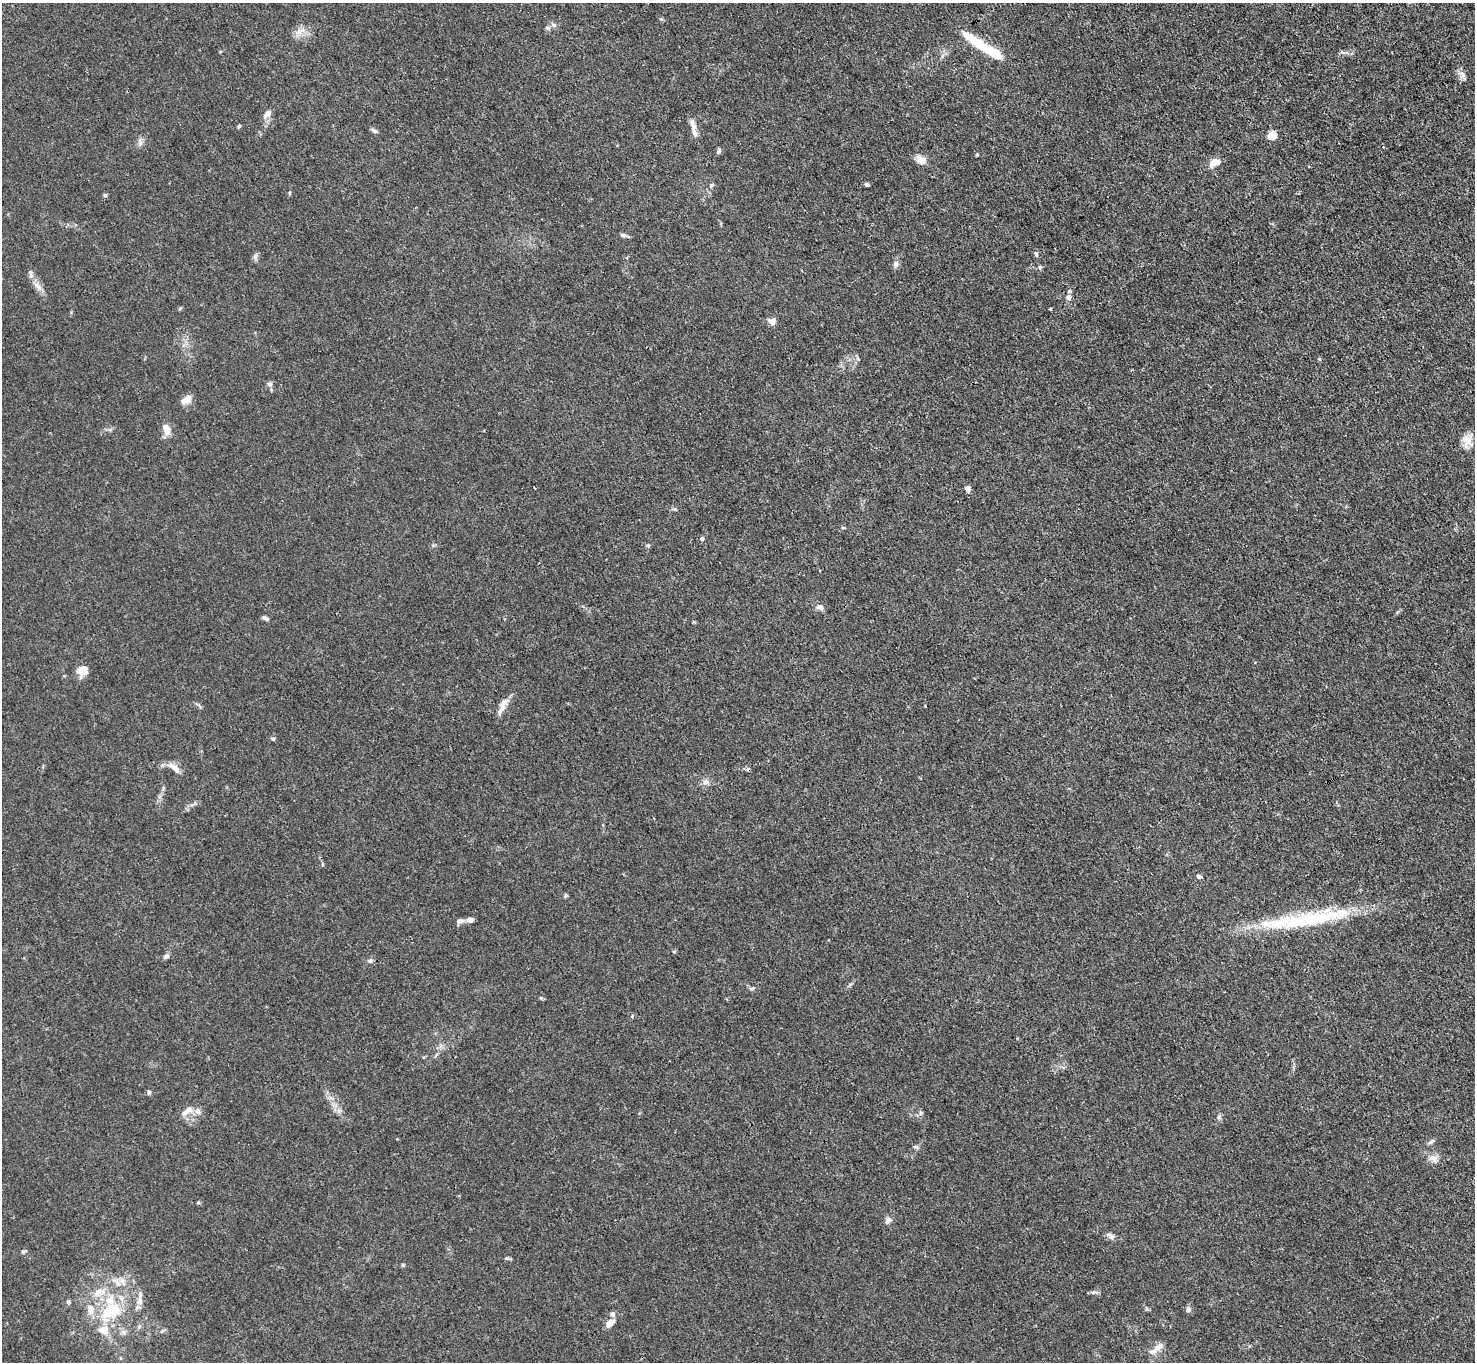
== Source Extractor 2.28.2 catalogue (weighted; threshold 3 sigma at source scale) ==
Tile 10 of 4 x 4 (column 2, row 3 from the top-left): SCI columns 1475-2947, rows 1515-2874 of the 5894 x 5887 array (HDU 1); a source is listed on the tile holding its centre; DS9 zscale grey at full resolution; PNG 1477 x 1364 px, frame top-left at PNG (2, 3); no overlay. Shown black and unused: <1% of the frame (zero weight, under 3 of 4 exposures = <1% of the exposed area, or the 3 px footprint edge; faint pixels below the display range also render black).
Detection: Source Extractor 2.28.2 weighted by HDU 2 'WHT'; one run over the whole footprint, this tile lists its part. Background 0.0269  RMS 0.0028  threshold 0.0124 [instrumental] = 3 sigma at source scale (4.5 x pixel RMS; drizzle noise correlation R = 1.50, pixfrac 1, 0.05/0.05 arcsec/px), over >= 5 px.
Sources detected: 97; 1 cosmic-ray / hot-pixel residue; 1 long thin detection or spike segment (spike, bleed or trail) — not listed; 11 inside a brighter listed object's ellipse — not listed separately; the other 84 listed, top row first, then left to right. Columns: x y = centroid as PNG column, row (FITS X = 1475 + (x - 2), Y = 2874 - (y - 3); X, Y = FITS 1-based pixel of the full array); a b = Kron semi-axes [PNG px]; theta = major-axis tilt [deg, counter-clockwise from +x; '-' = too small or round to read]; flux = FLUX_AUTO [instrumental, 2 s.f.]
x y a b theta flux
553 25 9 6 -39 0.81
299 32 11 8 51 2
985 47 50 9 -32 12
220 52 5 3 - 0.25
1342 52 7 4 -44 0.53
942 56 7 4 71 0.59
1463 76 14 7 -67 1.4
267 114 13 7 51 1.6
239 126 5 4 - 0.46
693 127 13 8 -74 1.9
375 131 10 5 -23 0.69
1272 135 11 9 35 2.5
140 142 13 4 -76 0.92
719 151 8 4 75 0.69
977 155 4 3 - 0.33
921 160 14 10 -41 2.2
1215 163 13 8 17 3.1
867 184 6 5 - 0.53
712 185 6 4 44 0.4
289 193 5 3 - 0.31
105 195 4 4 - 0.74
624 235 12 4 -12 0.73
1036 254 8 5 -62 0.54
896 264 9 7 83 1.1
1040 267 6 6 - 0.53
38 286 15 7 -55 2
1068 297 7 7 - 0.81
180 308 6 4 3 0.36
1051 308 3 3 - 0.28
772 321 10 8 -22 1.5
858 359 6 4 -71 0.45
1319 359 5 4 - 0.32
269 384 8 5 -17 0.71
188 398 13 8 82 1.7
166 429 13 8 -74 2.6
1467 441 16 13 -86 3
968 489 7 6 - 1.3
843 528 6 4 0 0.3
702 538 5 4 - 0.75
648 545 6 5 - 0.43
820 607 8 6 -19 1.5
265 618 8 5 -24 0.72
82 671 12 11 - 3.2
925 706 2 2 - 0.21
502 707 26 7 63 2.5
273 739 6 5 - 0.47
174 768 21 7 -38 2.1
705 782 9 8 - 1.3
322 864 6 3 -72 0.34
1199 876 7 5 -9 0.59
566 895 6 5 - 0.43
470 920 9 6 10 1.1
460 921 10 6 8 1.1
674 952 5 3 - 0.26
166 956 9 6 25 0.82
370 960 9 5 6 0.65
752 988 9 4 13 0.52
541 998 5 5 - 0.4
149 1092 6 5 - 0.6
198 1111 10 8 -58 1.4
339 1111 7 4 -71 0.73
186 1112 16 7 38 2.2
920 1113 7 4 71 0.51
1219 1117 7 5 85 0.68
1431 1142 10 5 35 0.73
916 1147 9 4 -33 0.56
1433 1158 14 9 -38 2
198 1203 5 3 - 0.33
888 1220 8 7 - 1.2
1110 1236 12 6 -32 1.1
23 1252 6 4 16 0.42
506 1258 6 5 - 0.45
403 1265 5 4 - 0.33
118 1283 12 6 -56 1.6
99 1292 19 9 19 3.5
1094 1292 10 5 12 0.71
68 1302 6 5 - 0.57
1188 1310 7 6 - 0.84
111 1311 32 19 30 14
613 1314 8 7 - 0.83
610 1323 10 6 45 2.6
139 1327 6 4 72 0.49
123 1332 8 6 -1 0.94
1159 1346 15 7 35 1.8
Unlisted compact peaks at least as high as the median listed source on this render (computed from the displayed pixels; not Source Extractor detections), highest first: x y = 255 257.